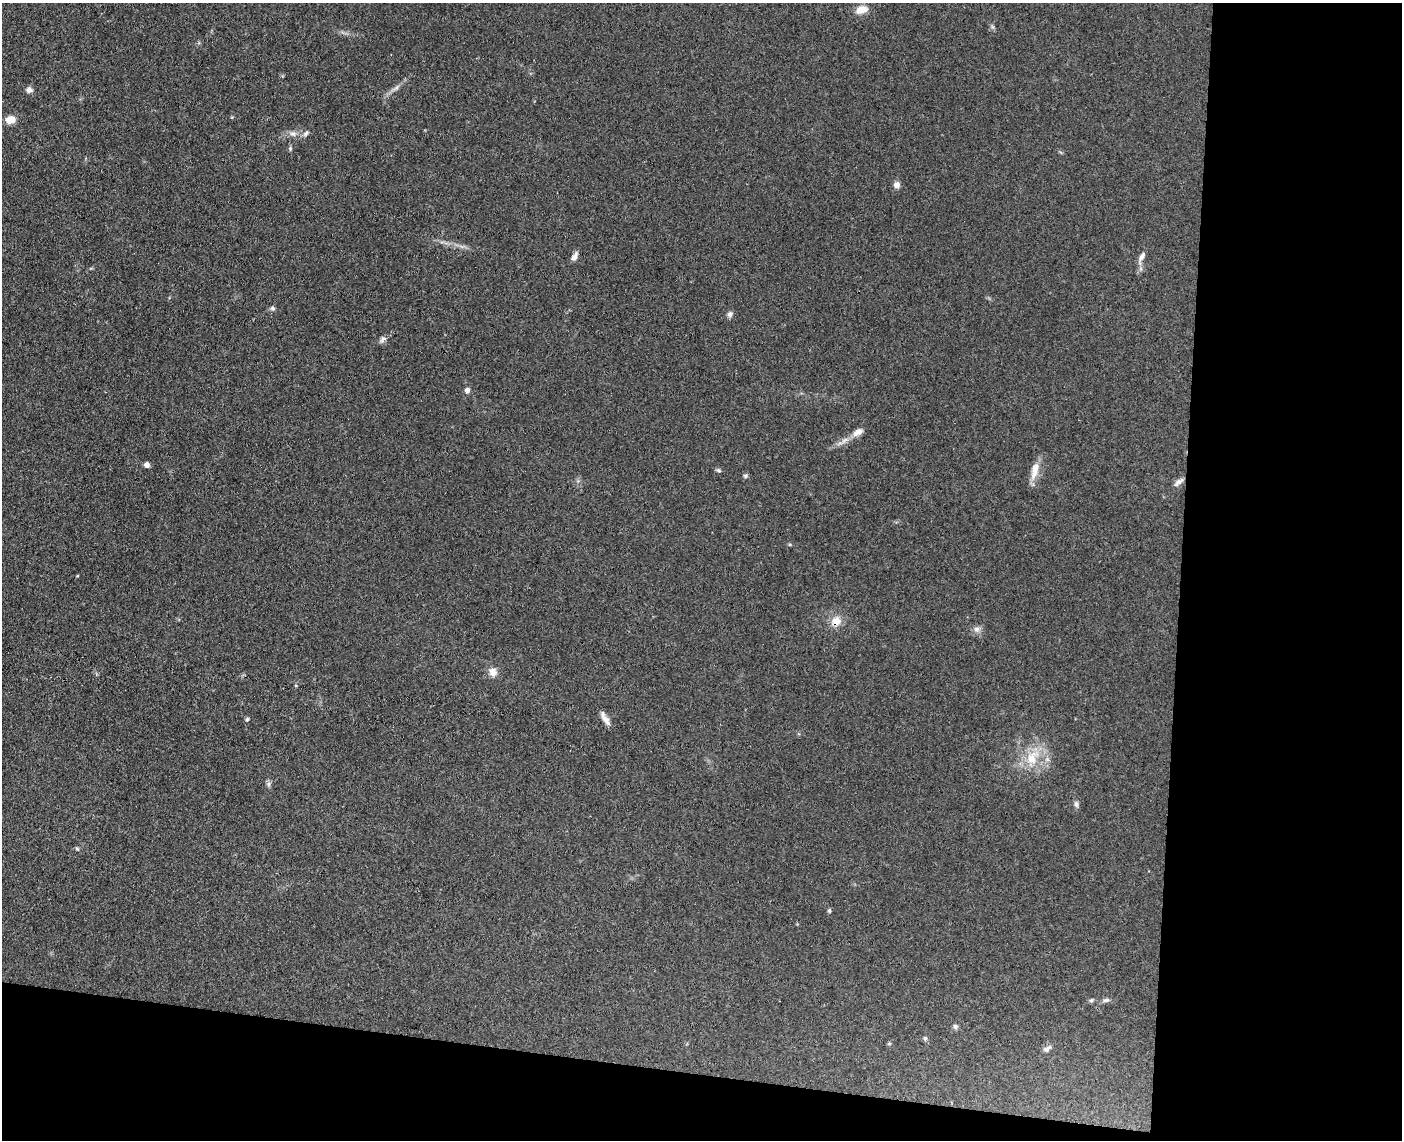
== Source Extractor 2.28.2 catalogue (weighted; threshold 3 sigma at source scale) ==
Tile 12 of 3 x 4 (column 3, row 4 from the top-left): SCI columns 3076-4475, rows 8-1145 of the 4640 x 4568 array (HDU 1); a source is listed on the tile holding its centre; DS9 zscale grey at full resolution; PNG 1404 x 1142 px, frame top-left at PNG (2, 3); no overlay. Shown black and unused: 22% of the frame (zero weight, under 3 of 4 exposures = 5% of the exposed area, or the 3 px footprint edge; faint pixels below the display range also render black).
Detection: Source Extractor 2.28.2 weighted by HDU 2 'WHT'; one run over the whole footprint, this tile lists its part. Background 0.13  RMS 0.0071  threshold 0.0321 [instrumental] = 3 sigma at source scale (4.5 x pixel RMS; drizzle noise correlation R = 1.50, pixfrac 1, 0.05/0.05 arcsec/px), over >= 5 px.
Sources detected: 36; all 36 listed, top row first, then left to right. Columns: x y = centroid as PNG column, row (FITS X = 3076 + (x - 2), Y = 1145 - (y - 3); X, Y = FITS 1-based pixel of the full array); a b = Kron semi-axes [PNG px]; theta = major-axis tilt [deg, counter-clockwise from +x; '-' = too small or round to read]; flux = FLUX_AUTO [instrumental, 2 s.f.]
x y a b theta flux
861 10 14 9 15 8.4
396 88 11 4 33 2.4
29 90 8 7 - 3
10 120 10 8 8 7.4
306 133 9 5 55 1.9
293 134 10 7 -7 3.5
290 148 6 5 - 1.1
897 185 7 7 - 3.9
1142 256 12 6 58 3.3
574 257 10 5 56 3.9
272 308 7 5 -31 1.4
730 314 8 6 64 2
382 339 10 6 45 2.3
467 390 5 5 - 3.1
858 432 16 8 30 5.3
147 465 6 6 - 2.8
1035 468 16 10 75 7.8
718 470 7 5 -18 1.3
745 476 6 5 - 1.3
1179 482 15 6 38 3.2
77 576 4 2 - 0.53
836 621 12 12 - 8
976 629 8 8 - 3.1
493 672 11 9 88 5.3
605 718 19 6 -60 4.5
247 719 5 5 - 1.2
1032 758 24 16 56 19
269 784 7 4 89 1.6
1076 804 9 5 -82 1.9
77 849 5 5 - 1
829 911 6 4 -70 0.94
1091 1000 6 5 - 1.1
1106 1000 9 5 10 1.9
955 1026 6 6 - 1.7
925 1038 6 5 - 1.3
1047 1049 12 6 33 2.4
Overlapping masked pixels (flux is a lower limit): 1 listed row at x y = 836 621